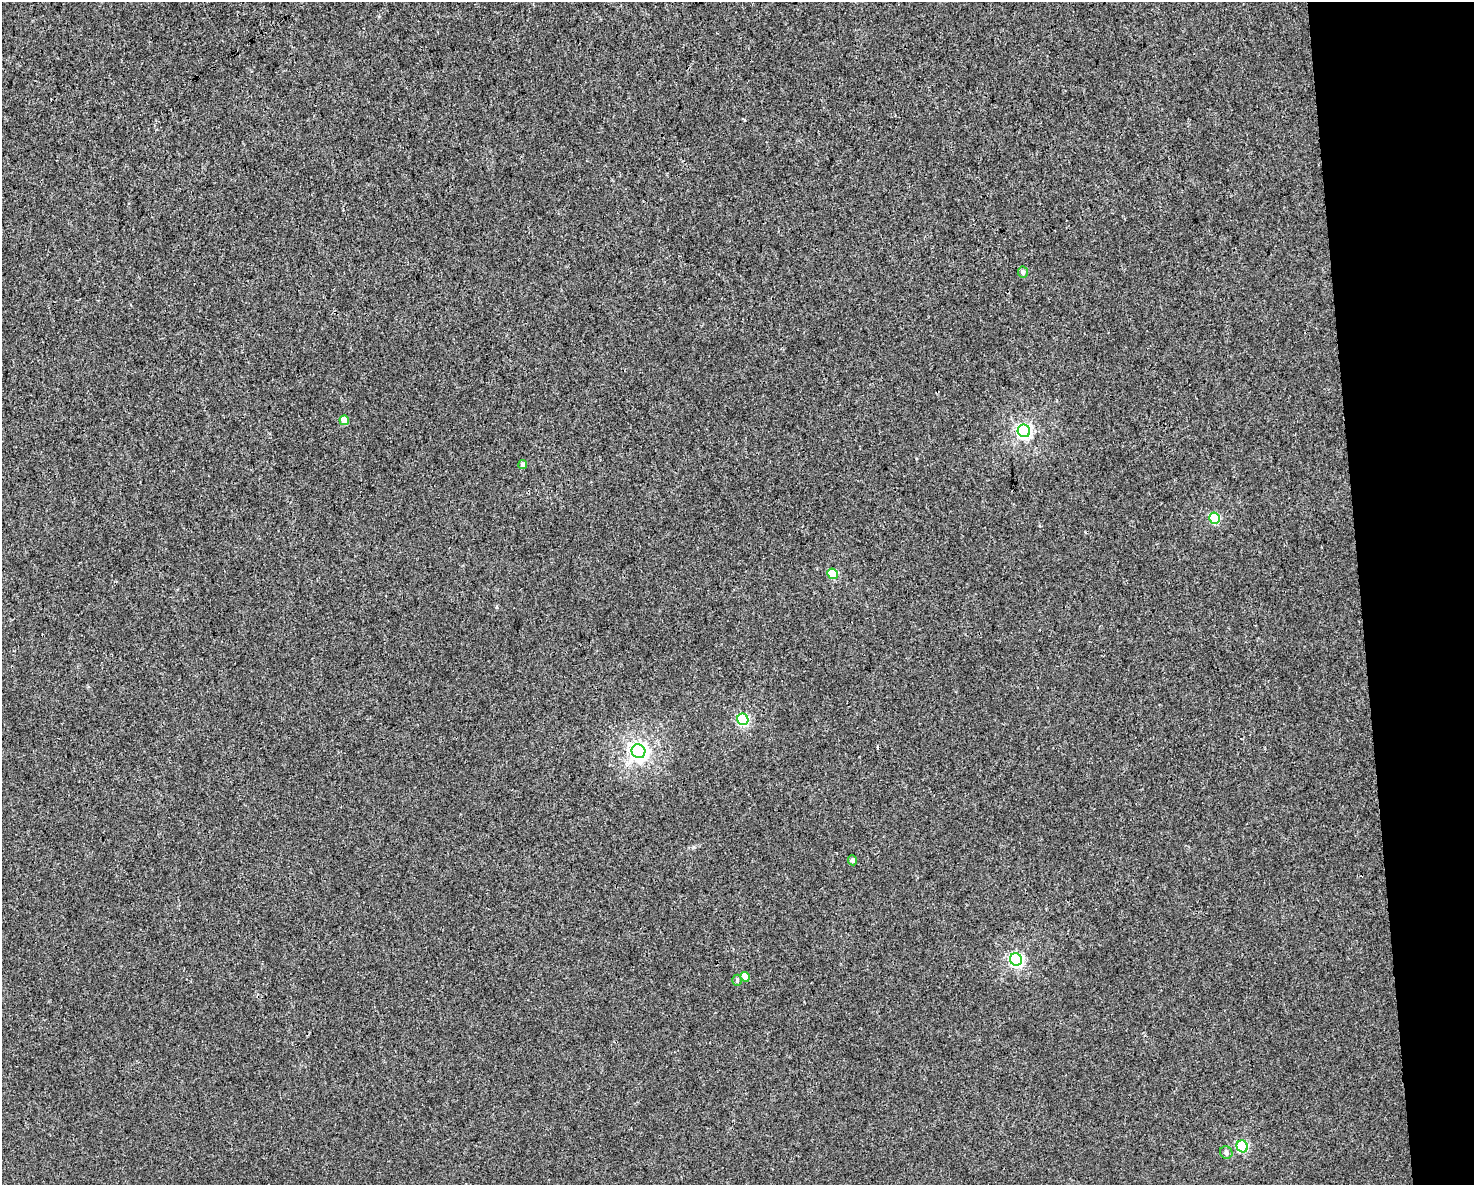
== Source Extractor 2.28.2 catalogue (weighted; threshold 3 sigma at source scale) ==
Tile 9 of 3 x 4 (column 3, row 3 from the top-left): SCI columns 3008-4479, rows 1185-2367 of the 4497 x 4734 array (HDU 1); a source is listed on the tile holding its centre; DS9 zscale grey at full resolution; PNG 1476 x 1187 px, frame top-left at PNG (2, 2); each listed source drawn as its Kron ellipse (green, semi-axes under 4 px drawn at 4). Shown black and unused: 8% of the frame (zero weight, under 3 of 4 exposures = <1% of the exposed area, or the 3 px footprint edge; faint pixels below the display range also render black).
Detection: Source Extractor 2.28.2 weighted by HDU 2 'WHT'; one run over the whole footprint, this tile lists its part. Background 0.00208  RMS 0.002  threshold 0.00921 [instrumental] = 3 sigma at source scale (4.5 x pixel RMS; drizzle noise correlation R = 1.50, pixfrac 1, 0.0396/0.0396 arcsec/px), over >= 5 px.
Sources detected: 14; all 14 listed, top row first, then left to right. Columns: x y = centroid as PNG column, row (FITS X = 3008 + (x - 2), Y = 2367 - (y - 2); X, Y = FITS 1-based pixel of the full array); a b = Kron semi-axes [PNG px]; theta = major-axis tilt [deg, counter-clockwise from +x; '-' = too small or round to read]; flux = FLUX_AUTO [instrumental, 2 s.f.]
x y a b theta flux
1023 272 5 5 - 0.66
344 420 5 4 - 2.4
1024 431 6 6 - 54
523 465 4 4 - 0.83
1214 518 6 5 - 15
833 574 5 5 - 8.6
743 719 6 5 - 26
638 751 7 6 - 100
853 860 5 4 - 0.67
1016 959 6 6 - 39
745 977 5 4 - 2.5
737 980 5 4 - 0.36
1242 1146 6 5 - 22
1226 1152 6 6 - 0.67